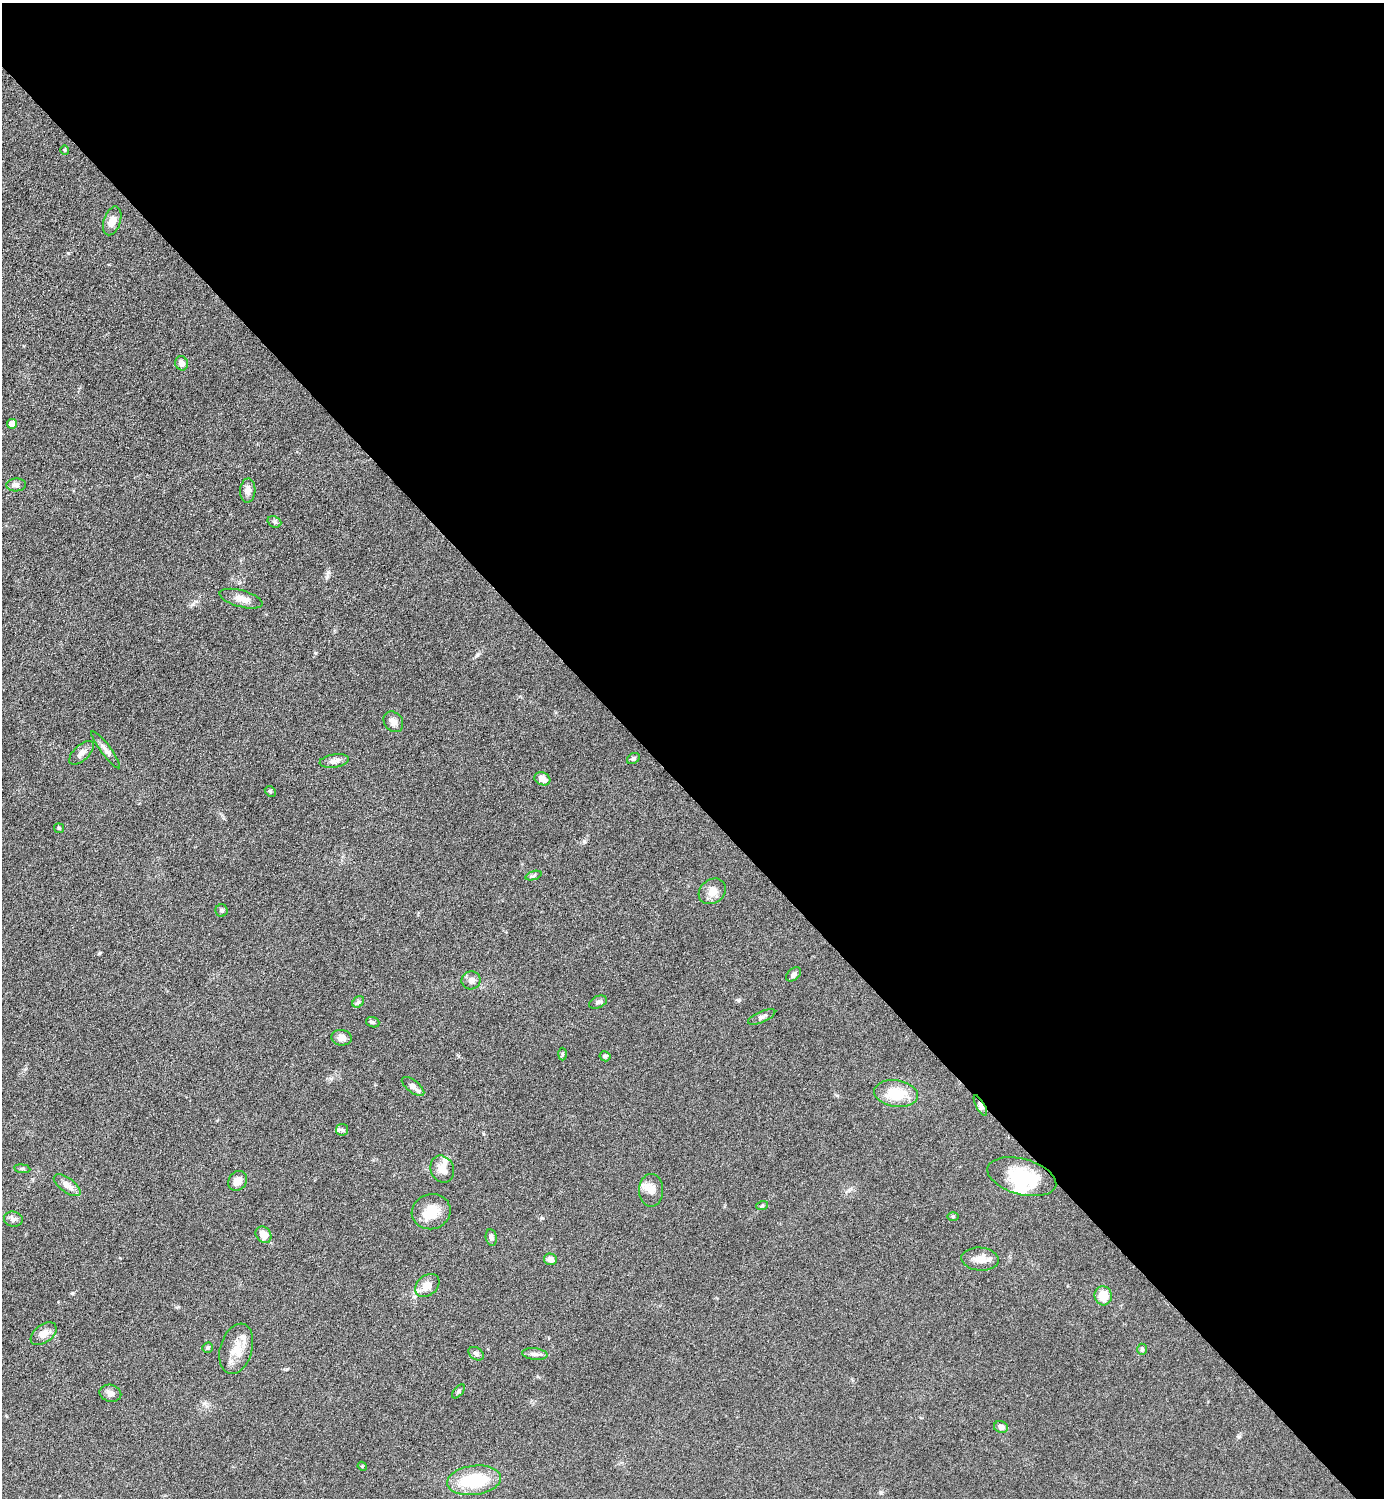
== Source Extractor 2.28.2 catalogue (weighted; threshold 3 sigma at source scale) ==
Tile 8 of 4 x 4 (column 4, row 2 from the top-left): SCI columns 4454-5835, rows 3000-4495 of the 6003 x 6003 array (HDU 1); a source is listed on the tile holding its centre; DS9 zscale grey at full resolution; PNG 1386 x 1500 px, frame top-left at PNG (2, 3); each listed source drawn as its Kron ellipse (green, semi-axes under 4 px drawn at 4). Shown black and unused: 53% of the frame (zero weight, under 6 of 12 exposures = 1% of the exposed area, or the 3 px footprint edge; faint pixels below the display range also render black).
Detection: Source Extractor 2.28.2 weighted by HDU 2 'WHT'; one run over the whole footprint, this tile lists its part. Background 0.0872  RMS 0.0039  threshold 0.016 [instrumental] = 3 sigma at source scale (4.09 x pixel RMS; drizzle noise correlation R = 1.36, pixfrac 0.8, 0.05/0.05 arcsec/px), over >= 5 px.
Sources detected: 63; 2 inside a brighter object's white glare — neither listed nor drawn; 2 inside a brighter listed object's ellipse — not listed separately; the other 59 listed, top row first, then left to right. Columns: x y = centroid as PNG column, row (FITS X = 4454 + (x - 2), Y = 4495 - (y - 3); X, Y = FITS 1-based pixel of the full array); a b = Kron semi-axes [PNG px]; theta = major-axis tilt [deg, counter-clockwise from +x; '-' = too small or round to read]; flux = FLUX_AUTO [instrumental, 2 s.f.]
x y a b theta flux
65 150 4 4 - 0.4
112 221 15 8 72 3.2
181 363 7 6 - 2.1
12 424 5 5 - 4.4
16 485 10 6 3 1.2
248 490 12 7 87 2.2
274 522 7 5 -22 0.77
241 599 22 8 -15 3.1
393 722 11 9 -52 2
106 750 23 5 -53 1.9
81 753 15 7 43 2
633 759 7 5 33 0.74
334 761 15 6 9 1.8
542 779 8 6 -26 2.6
270 791 6 4 -45 0.5
59 828 5 5 - 0.51
534 876 8 3 19 0.59
712 891 14 11 38 3.2
221 910 6 6 - 0.74
793 974 9 5 41 0.96
471 980 9 9 - 2
358 1002 6 5 - 0.74
598 1002 9 6 24 0.88
762 1017 15 5 24 1.2
373 1022 7 5 -18 0.61
342 1038 10 7 -10 2.2
563 1054 6 4 88 0.54
605 1056 5 5 - 0.69
413 1086 13 6 -38 2.1
896 1094 22 13 -9 11
980 1106 11 4 -61 1.5
342 1130 6 6 - 0.76
22 1169 8 4 -7 0.58
442 1169 14 11 -67 3.8
1022 1177 35 18 -15 17
237 1181 10 8 53 3.1
67 1185 16 7 -36 3
651 1190 16 12 -90 3.4
762 1206 6 3 19 0.46
431 1212 19 17 18 7.4
953 1216 6 4 0 0.45
13 1219 9 7 -13 1.5
264 1235 9 7 -51 4.3
491 1237 8 5 -79 1
550 1259 6 6 - 2
980 1259 19 11 -5 4
427 1285 13 10 42 3.7
1103 1296 9 8 - 5.5
44 1334 15 9 37 3.1
208 1348 5 5 - 0.57
236 1349 26 16 73 6.4
1142 1349 5 4 - 0.58
476 1354 8 6 -36 1
535 1354 13 6 -7 1.5
458 1391 8 4 50 0.63
110 1393 11 8 -14 1.8
1001 1427 7 6 - 1.6
362 1466 4 3 - 0.35
474 1480 27 14 8 18
Overlapping masked pixels (flux is a lower limit): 1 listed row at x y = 980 1106
Unlisted compact peaks at least as high as the median listed source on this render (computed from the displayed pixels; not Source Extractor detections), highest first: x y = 68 253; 99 953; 193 604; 584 841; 72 1293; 477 655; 315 653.